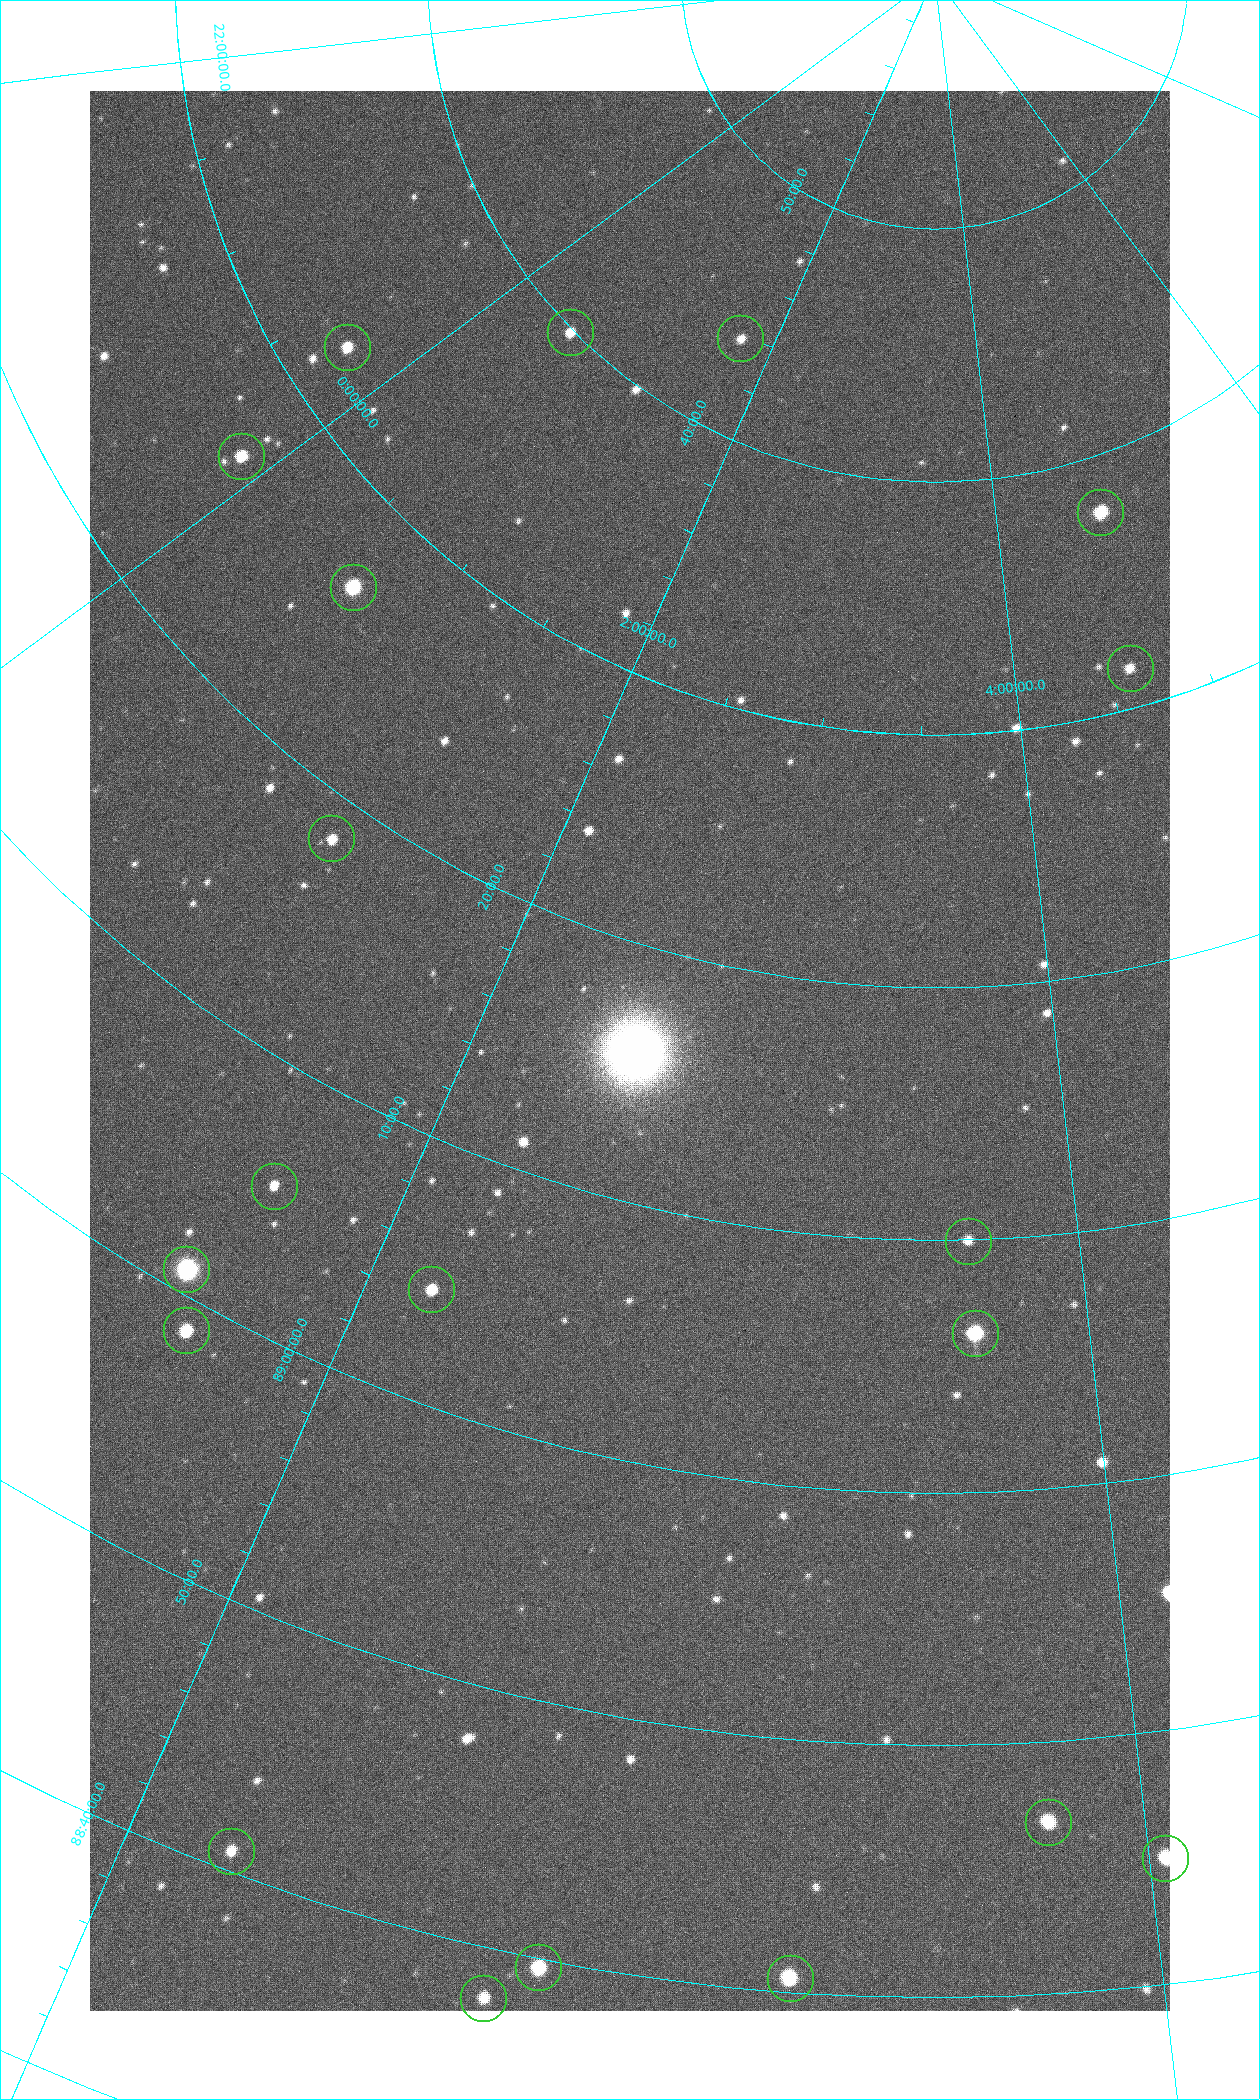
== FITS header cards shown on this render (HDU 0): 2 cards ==
NAXIS1  =                 1080 / length of data axis 1
NAXIS2  =                 1920 / length of data axis 2

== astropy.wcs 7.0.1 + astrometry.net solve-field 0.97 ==
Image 1080 x 1920 px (HDU 0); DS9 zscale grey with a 90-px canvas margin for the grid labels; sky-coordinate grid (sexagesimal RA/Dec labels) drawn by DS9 from the SOLVED WCS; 20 Tycho-2 reference stars matched to detected sources circled (green)
Header WCS: none
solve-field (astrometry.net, Tycho-2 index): SOLVED blind (the file carries no WCS)
Solved WCS: RA---TAN-SIP/DEC--TAN-SIP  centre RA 02:30:43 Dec +89:16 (37.68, +89.26 deg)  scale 2.37 arcsec/px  FOV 42.7' x 76.0'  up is -16 deg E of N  parity flipped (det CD > 0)
(file carries no celestial WCS; the grid is the blind solution)
Tycho-2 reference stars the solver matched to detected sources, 20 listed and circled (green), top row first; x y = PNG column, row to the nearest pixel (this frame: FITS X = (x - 90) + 1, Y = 1920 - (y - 91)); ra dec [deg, ICRS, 3 dp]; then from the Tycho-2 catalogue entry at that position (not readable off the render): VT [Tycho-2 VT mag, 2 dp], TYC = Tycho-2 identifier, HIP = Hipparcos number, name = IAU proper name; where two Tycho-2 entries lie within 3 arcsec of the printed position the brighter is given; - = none
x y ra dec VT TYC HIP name
570 332 7.906 +89.665 10.51 4627-6-1 - -
740 338 25.399 +89.729 11.04 4627-64-1 - -
347 347 355.808 +89.543 10.14 4662-135-1 - -
241 456 358.236 +89.445 9.52 4662-45-1 - -
1100 512 70.692 +89.630 9.34 4629-37-1 - -
353 587 9.931 +89.444 8.22 4627-49-1 3128 -
1130 668 69.250 +89.526 11.02 4629-45-1 - -
331 838 18.559 +89.307 10.52 4627-75-1 - -
274 1186 24.867 +89.092 10.76 4627-125-1 - -
968 1241 55.017 +89.166 11.19 4628-70-1 - -
186 1269 23.461 +89.016 6.47 4627-259-1 7283 -
431 1289 32.549 +89.073 9.84 4628-149-1 - -
186 1330 24.587 +88.980 9.00 4627-86-1 - -
975 1333 55.225 +89.105 8.15 4628-68-1 17195 -
1048 1822 57.015 +88.780 9.32 4628-84-1 - -
231 1851 32.945 +88.680 10.72 4628-99-1 - -
1165 1858 60.479 +88.750 9.70 4629-3-1 - -
538 1967 42.246 +88.661 8.90 4628-20-1 - -
790 1978 49.382 +88.676 8.64 4628-25-1 - -
483 1998 40.943 +88.634 10.89 4628-71-1 - -